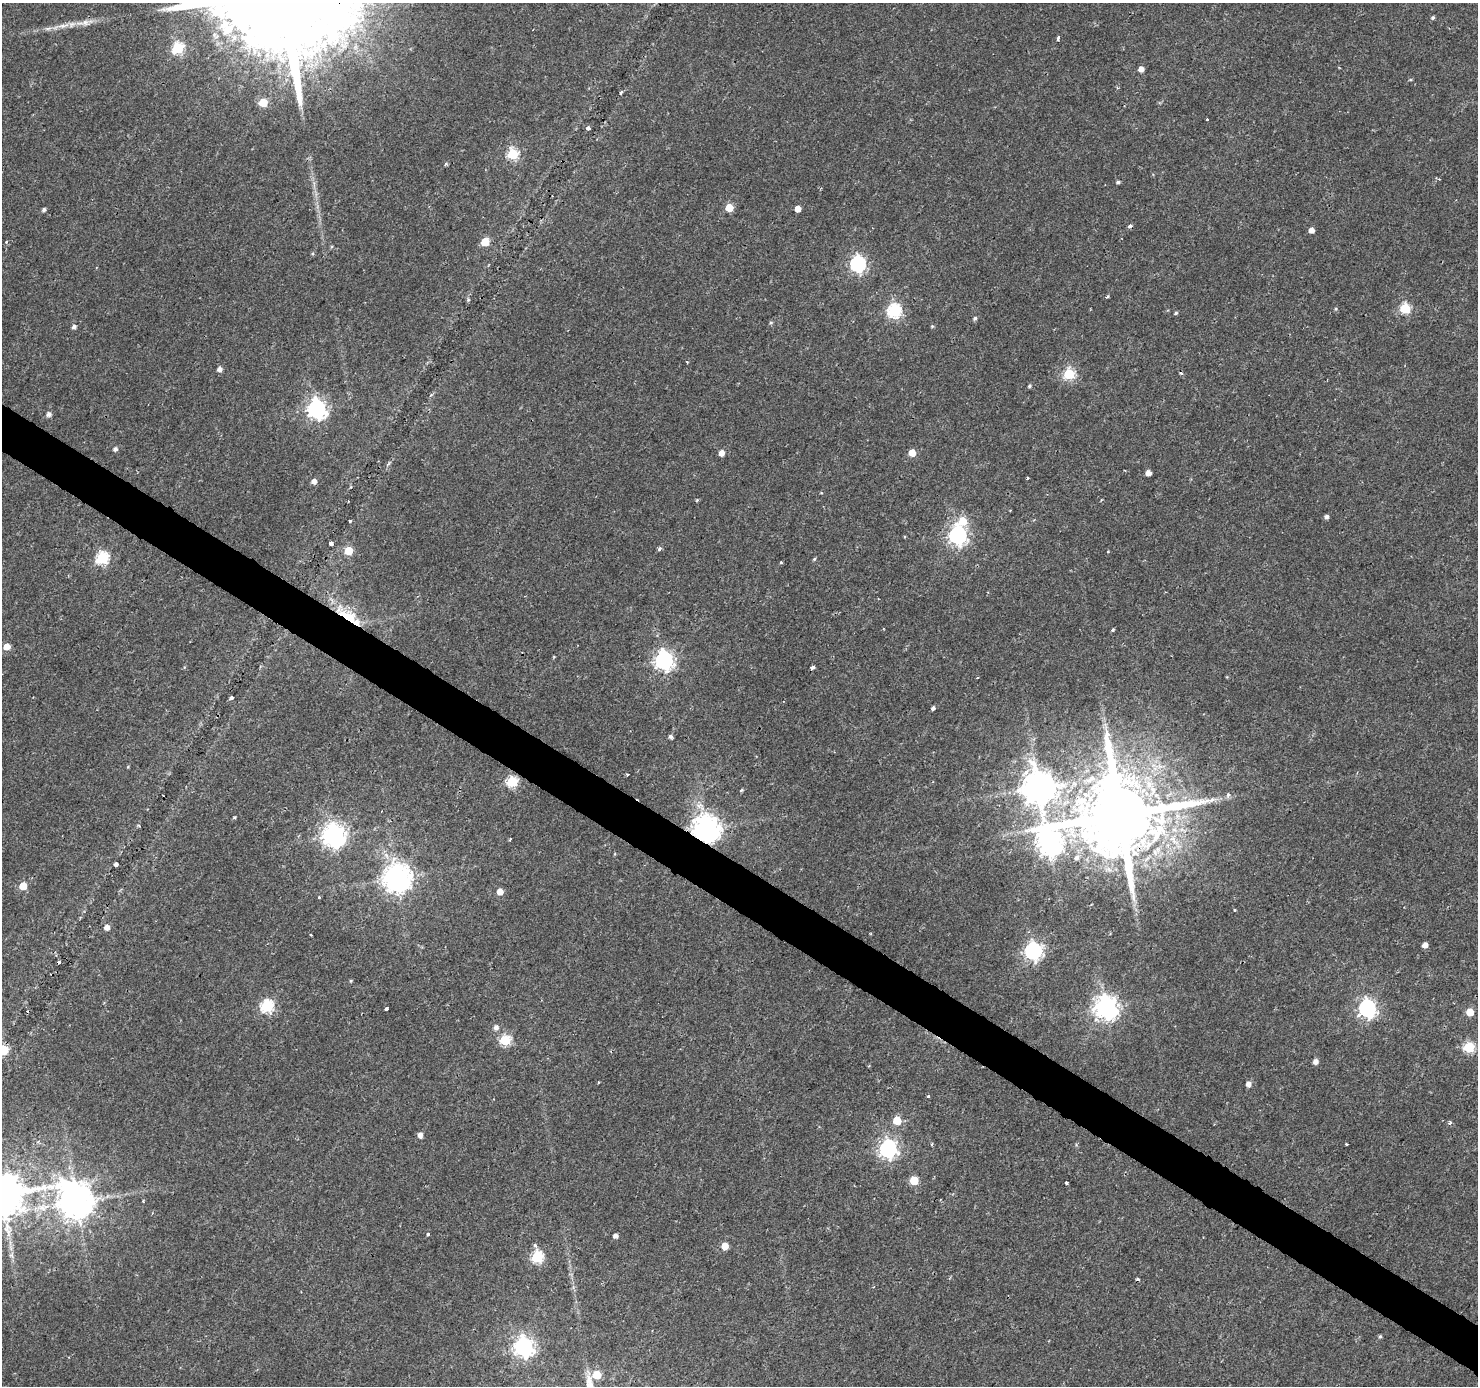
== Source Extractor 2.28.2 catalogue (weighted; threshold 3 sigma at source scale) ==
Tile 6 of 4 x 4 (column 2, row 2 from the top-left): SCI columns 1477-2952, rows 2953-4336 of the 5913 x 5973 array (HDU 1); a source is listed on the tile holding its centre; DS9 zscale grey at full resolution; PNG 1480 x 1388 px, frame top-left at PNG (2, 3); no overlay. Shown black and unused: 3% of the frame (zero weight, under 2 of 3 exposures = <1% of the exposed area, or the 3 px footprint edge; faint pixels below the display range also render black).
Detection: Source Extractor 2.28.2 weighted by HDU 2 'WHT'; one run over the whole footprint, this tile lists its part. Background 0.00576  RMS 0.0025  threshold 0.0113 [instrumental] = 3 sigma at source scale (4.5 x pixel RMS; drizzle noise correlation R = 1.50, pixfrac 1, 0.0396/0.0396 arcsec/px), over >= 5 px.
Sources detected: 124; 7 cosmic-ray / hot-pixel residue — not listed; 2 inside a brighter listed object's ellipse — not listed separately; the other 115 listed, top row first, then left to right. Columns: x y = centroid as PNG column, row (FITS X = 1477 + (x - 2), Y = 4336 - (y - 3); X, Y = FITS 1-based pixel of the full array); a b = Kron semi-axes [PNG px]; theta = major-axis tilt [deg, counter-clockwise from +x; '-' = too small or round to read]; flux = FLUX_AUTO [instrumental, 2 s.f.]
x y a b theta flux
1433 17 4 4 - 0.48
85 23 8 7 - 1.1
63 26 20 6 11 2.4
1058 38 4 3 - 1
178 48 6 6 - 26
1141 69 4 4 - 1.7
621 92 6 3 68 0.38
263 103 5 5 - 9.1
1207 119 3 2 - 0.4
588 128 4 4 - 1.1
513 154 6 6 - 23
446 164 5 4 - 0.47
1118 182 4 3 - 0.53
729 208 5 5 - 6.6
798 209 5 5 - 2.6
44 210 5 4 - 0.62
1130 226 4 3 - 1.5
1311 230 4 4 - 1.6
6 242 4 4 - 0.36
485 242 5 5 - 7.5
858 264 7 6 - 62
1107 296 4 3 - 0.38
468 300 5 4 - 0.31
1405 308 5 5 - 18
1336 309 5 4 - 0.31
894 311 6 6 - 44
1176 313 5 4 - 0.38
975 318 5 4 - 0.57
771 323 5 5 - 0.39
932 326 5 4 - 0.29
74 327 5 5 - 0.72
687 362 4 3 - 0.2
220 369 5 5 - 1.1
1069 374 6 5 - 22
1029 386 5 4 - 0.39
317 409 7 7 - 120
49 414 5 5 - 1.1
115 449 4 4 - 0.81
721 453 5 5 - 1.9
912 453 5 5 - 4.5
1148 473 5 4 - 1.7
1028 478 3 2 - 0.33
314 481 5 5 - 1.5
697 500 5 4 - 0.26
1326 517 5 4 - 0.76
350 521 3 3 - 0.27
962 521 7 6 - 6.8
958 535 7 7 - 97
904 536 3 3 - 0.26
331 543 4 4 - 1.1
659 549 5 4 - 0.66
348 551 5 5 - 8.3
102 558 6 6 - 32
814 559 5 4 - 0.31
781 562 4 3 - 0.26
342 614 38 17 -15 12
1113 630 3 3 - 0.62
7 647 5 5 - 2.9
664 660 7 7 - 110
812 667 5 3 - 1.5
231 697 4 3 - 1.3
933 708 4 3 - 1.4
671 736 5 4 - 0.7
128 767 4 3 - 0.23
627 774 3 3 - 0.33
512 782 6 5 - 21
1038 788 10 10 - 510
741 790 5 4 - 0.3
1228 794 6 4 79 0.61
1120 815 22 19 71 4000
706 829 9 8 - 330
334 835 8 8 - 200
510 839 3 2 - 0.34
1050 843 15 11 -76 230
1077 858 6 6 - 0.88
116 864 4 4 - 0.6
397 878 9 9 - 330
23 886 5 5 - 6.3
500 892 5 5 - 2.6
319 897 3 2 - 0.31
1235 910 3 3 - 0.26
107 927 5 5 - 1.8
311 935 3 3 - 0.41
1425 945 5 4 - 1.8
1033 951 7 7 - 84
351 981 5 4 - 0.29
267 1006 6 6 - 34
1106 1007 8 8 - 210
1367 1008 7 7 - 87
386 1009 4 3 - 2
1470 1012 5 5 - 5.6
496 1027 6 6 - 1
505 1040 6 5 - 19
1469 1047 6 5 - 21
3 1050 6 5 - 21
1315 1061 5 4 - 1.5
1248 1084 5 5 - 1.4
928 1096 3 3 - 0.48
897 1121 5 5 - 7
1450 1123 4 3 - 0.97
420 1135 5 5 - 1.2
932 1144 4 3 - 0.26
1346 1144 3 3 - 0.43
888 1149 7 7 - 98
914 1181 5 5 - 8.1
1066 1183 3 3 - 0.97
2 1194 13 12 - 1300
77 1202 12 10 -51 560
428 1234 3 3 - 1.3
615 1236 5 4 - 1
535 1246 7 4 -61 0.5
725 1246 5 5 - 3.9
537 1257 6 6 - 27
1380 1336 5 4 - 0.38
523 1347 8 7 - 120
Overlapping masked pixels (flux is a lower limit): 3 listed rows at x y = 342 614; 1120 815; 706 829
Isophote crosses this tile's border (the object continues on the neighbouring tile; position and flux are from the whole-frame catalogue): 2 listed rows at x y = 3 1050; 2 1194